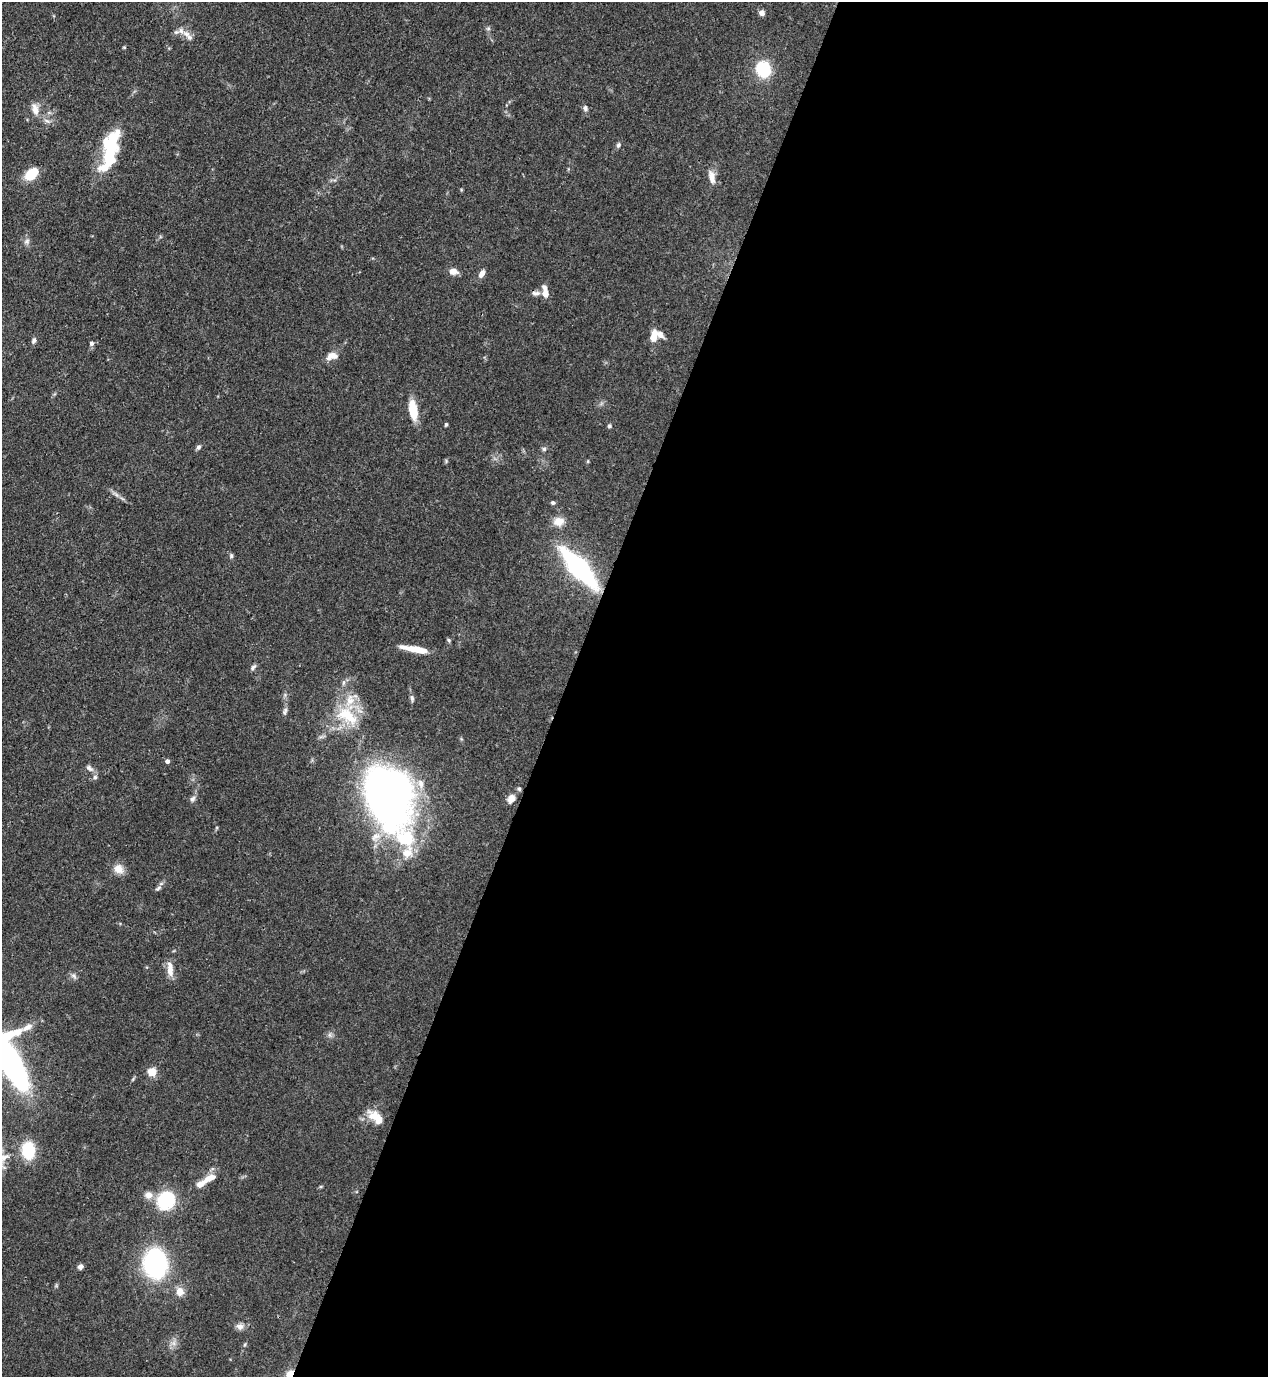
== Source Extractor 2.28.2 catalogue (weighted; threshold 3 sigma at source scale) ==
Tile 12 of 4 x 4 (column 4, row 3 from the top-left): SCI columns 4151-5416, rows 1416-2790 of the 5638 x 5578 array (HDU 1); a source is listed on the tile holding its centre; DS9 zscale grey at full resolution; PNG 1270 x 1379 px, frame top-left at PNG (2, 2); no overlay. Shown black and unused: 56% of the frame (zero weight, under 3 of 4 exposures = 7% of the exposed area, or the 3 px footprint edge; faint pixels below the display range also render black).
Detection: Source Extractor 2.28.2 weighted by HDU 2 'WHT'; one run over the whole footprint, this tile lists its part. Background 0.0696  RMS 0.0036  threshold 0.0161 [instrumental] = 3 sigma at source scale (4.5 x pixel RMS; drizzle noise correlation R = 1.50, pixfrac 1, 0.05/0.05 arcsec/px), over >= 5 px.
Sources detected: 71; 1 too faint to see at this stretch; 1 inside a brighter object's white glare — not listed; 7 inside a brighter listed object's ellipse — not listed separately; the other 62 listed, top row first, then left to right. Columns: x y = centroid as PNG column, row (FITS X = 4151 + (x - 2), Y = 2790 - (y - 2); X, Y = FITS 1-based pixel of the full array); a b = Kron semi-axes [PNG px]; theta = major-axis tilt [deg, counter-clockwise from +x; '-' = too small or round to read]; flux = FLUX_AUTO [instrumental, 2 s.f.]
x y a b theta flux
762 13 6 6 - 1.5
186 34 10 7 -21 2
124 47 4 4 - 0.35
763 69 13 11 -65 18
585 108 8 6 -80 0.98
35 109 15 8 -78 2.8
618 145 7 5 65 0.82
110 150 44 14 76 26
31 174 14 9 41 8.6
712 177 17 7 -80 3.1
27 241 8 5 37 0.95
453 271 10 7 -8 2.5
482 274 10 6 62 1.9
536 293 12 6 0 1.3
545 294 9 7 -82 2.8
654 336 13 7 76 4.5
34 340 8 5 63 0.93
91 343 6 6 - 0.86
331 356 14 8 19 3.1
413 410 20 8 -81 9.2
446 424 4 3 - 0.5
609 426 5 4 - 0.55
198 447 7 5 58 0.84
544 449 6 5 - 0.75
588 461 5 3 - 0.34
553 503 5 4 - 0.73
559 521 13 11 10 3.7
231 556 7 5 -89 0.69
579 568 34 10 -48 77
449 640 6 4 -29 0.54
415 649 28 6 -11 7.1
253 667 10 5 46 0.91
412 698 10 5 -83 0.9
286 710 8 6 72 0.96
347 715 35 19 -30 14
167 761 6 5 - 0.89
89 768 11 6 -36 1.3
95 777 5 5 - 0.74
421 784 12 8 -76 3
519 789 6 4 -68 0.57
385 796 42 28 -65 210
511 798 10 8 63 2.6
192 799 8 6 45 1.1
406 839 92 43 -57 53
119 869 13 11 -43 3.3
158 888 10 4 39 0.85
170 969 20 7 -84 3.5
74 976 9 4 -36 0.94
330 1035 7 4 -90 0.77
9 1061 40 26 -61 160
152 1072 5 5 - 15
376 1117 24 11 -43 5.5
28 1150 14 10 -85 18
209 1178 18 8 25 3.8
149 1195 11 9 -14 2.6
166 1200 13 11 59 28
155 1264 19 15 -84 72
80 1267 6 5 - 1.3
180 1291 12 10 -72 2.8
240 1326 10 8 -14 1.7
245 1344 5 3 - 0.4
290 1375 10 6 70 5.9
Overlapping masked pixels (flux is a lower limit): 1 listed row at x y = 290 1375
Isophote crosses this tile's border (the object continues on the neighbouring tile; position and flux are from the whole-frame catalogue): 2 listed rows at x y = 9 1061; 290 1375